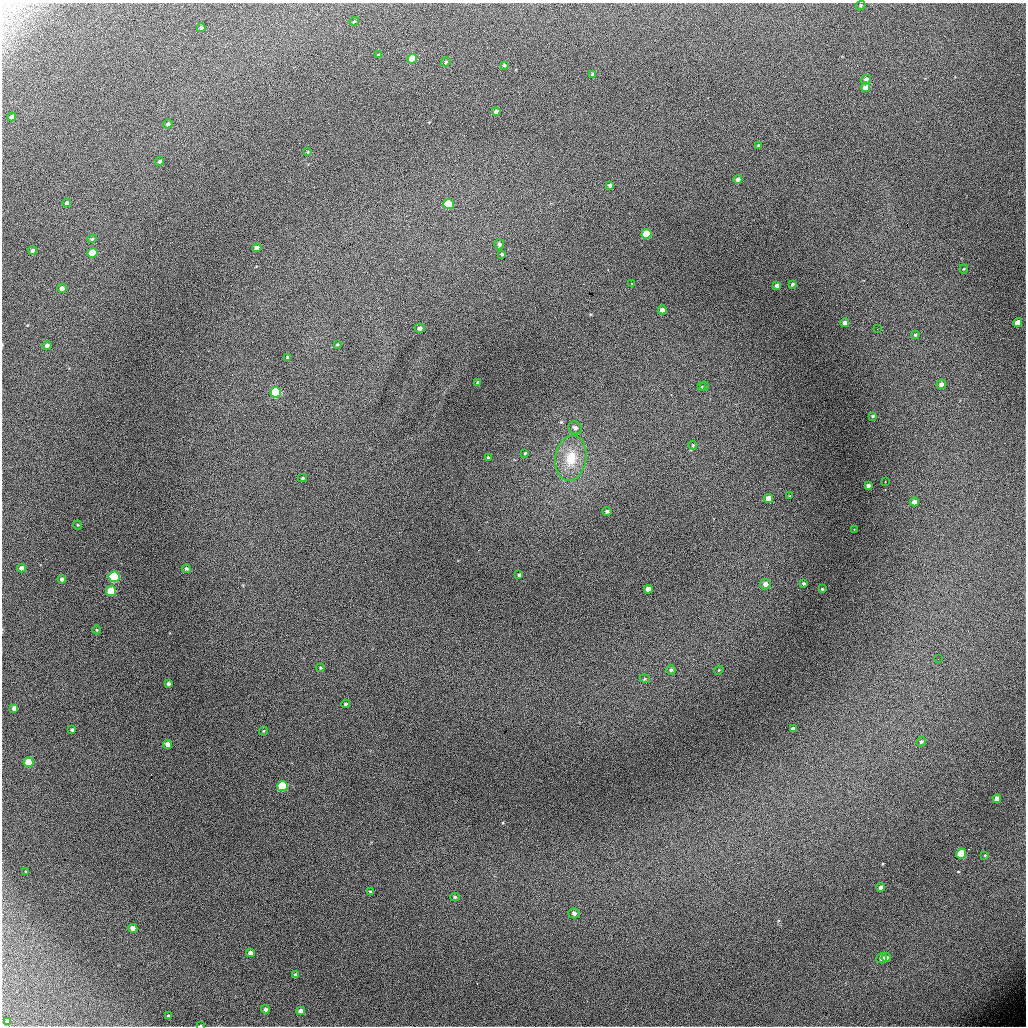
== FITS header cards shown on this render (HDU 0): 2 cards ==
NAXIS1  =                 1024 / length of data axis 1
NAXIS2  =                 1024 / length of data axis 2

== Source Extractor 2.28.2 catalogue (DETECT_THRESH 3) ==
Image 1024 x 1024 px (HDU 0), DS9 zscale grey, 1 PNG px = 1 image px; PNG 1028 x 1028 px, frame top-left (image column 1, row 1024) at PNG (2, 3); each listed source drawn as its Kron ellipse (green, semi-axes under 4 px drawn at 4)
Background 5460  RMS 55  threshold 166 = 3 sigma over >= 5 px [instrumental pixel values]
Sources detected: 105; all 105 listed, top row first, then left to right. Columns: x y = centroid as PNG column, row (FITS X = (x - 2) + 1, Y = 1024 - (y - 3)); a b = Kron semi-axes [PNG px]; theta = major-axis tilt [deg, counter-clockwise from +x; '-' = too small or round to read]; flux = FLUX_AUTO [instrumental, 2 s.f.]
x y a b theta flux
861 6 5 3 - 3800
354 21 5 3 - 3300
201 28 4 4 - 8400
378 55 4 3 - 4700
412 59 5 4 - 74000
446 62 5 4 - 5400
504 65 3 3 - 4000
593 74 4 3 - 8800
866 80 5 4 - 12000
866 87 5 4 - 29000
496 111 4 4 - 13000
12 117 4 4 - 11000
168 124 5 4 - 6700
758 145 3 3 - 3900
308 152 4 2 - 2500
160 161 4 4 - 7300
738 179 4 4 - 11000
610 185 4 3 - 7200
67 203 4 3 - 11000
448 204 5 5 - 160000
647 234 5 5 - 110000
92 239 5 4 - 5200
499 244 5 5 - 10000
257 248 4 4 - 20000
33 250 4 4 - 11000
92 253 5 4 - 79000
502 254 4 3 - 4900
964 269 4 4 - 3500
631 283 3 2 - 4000
792 284 3 3 - 4700
777 286 4 4 - 13000
62 288 5 4 - 16000
662 310 4 4 - 17000
1018 322 5 4 - 31000
845 323 4 4 - 15000
420 328 5 4 - 13000
877 329 3 2 - 3300
915 335 4 4 - 4000
47 345 4 4 - 12000
337 345 3 3 - 3300
288 357 3 3 - 4800
478 382 4 3 - 6300
941 384 5 4 - 15000
704 386 5 4 - 7800
701 387 3 3 - 12000
276 392 5 5 - 270000
873 416 4 3 - 4100
575 428 7 6 - 12000
693 445 4 3 - 4000
525 453 4 4 - 3900
488 457 4 3 - 3500
571 458 23 15 81 110000
303 478 4 4 - 4900
885 482 3 2 - 6700
868 486 4 3 - 11000
789 496 4 3 - 2800
769 498 4 4 - 30000
914 502 4 4 - 19000
607 511 4 4 - 7800
78 525 5 3 - 3000
854 529 2 2 - 2200
22 568 4 4 - 23000
186 569 4 4 - 6400
519 575 3 3 - 6100
114 577 5 5 - 380000
62 579 4 4 - 9600
765 584 5 5 - 22000
804 584 3 3 - 5300
648 589 4 4 - 31000
822 589 3 3 - 3300
111 591 5 5 - 110000
97 630 4 3 - 3000
938 659 2 2 - 2900
320 668 4 4 - 3600
671 670 5 4 - 6800
719 670 5 4 - 3500
645 679 5 3 - 4000
168 684 4 3 - 6700
345 704 4 4 - 5500
14 708 4 4 - 14000
793 729 4 3 - 10000
72 730 4 3 - 6200
263 731 4 3 - 2700
921 742 5 4 - 5400
168 744 4 4 - 24000
29 762 5 5 - 79000
283 786 5 5 - 250000
997 799 4 4 - 24000
961 854 5 5 - 180000
985 855 4 4 - 3100
26 872 3 3 - 3200
881 887 4 4 - 13000
370 891 4 3 - 4000
455 897 5 4 - 5400
574 913 5 5 - 11000
133 928 4 4 - 24000
250 953 4 4 - 15000
886 957 4 4 - 11000
882 958 5 5 - 20000
295 975 4 3 - 7400
265 1009 4 4 - 9700
301 1011 4 4 - 23000
168 1016 4 4 - 4600
7 1021 3 3 - 5400
200 1026 3 2 - 3700
At the frame edge (FLAGS 8, measured only in part): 1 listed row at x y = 200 1026